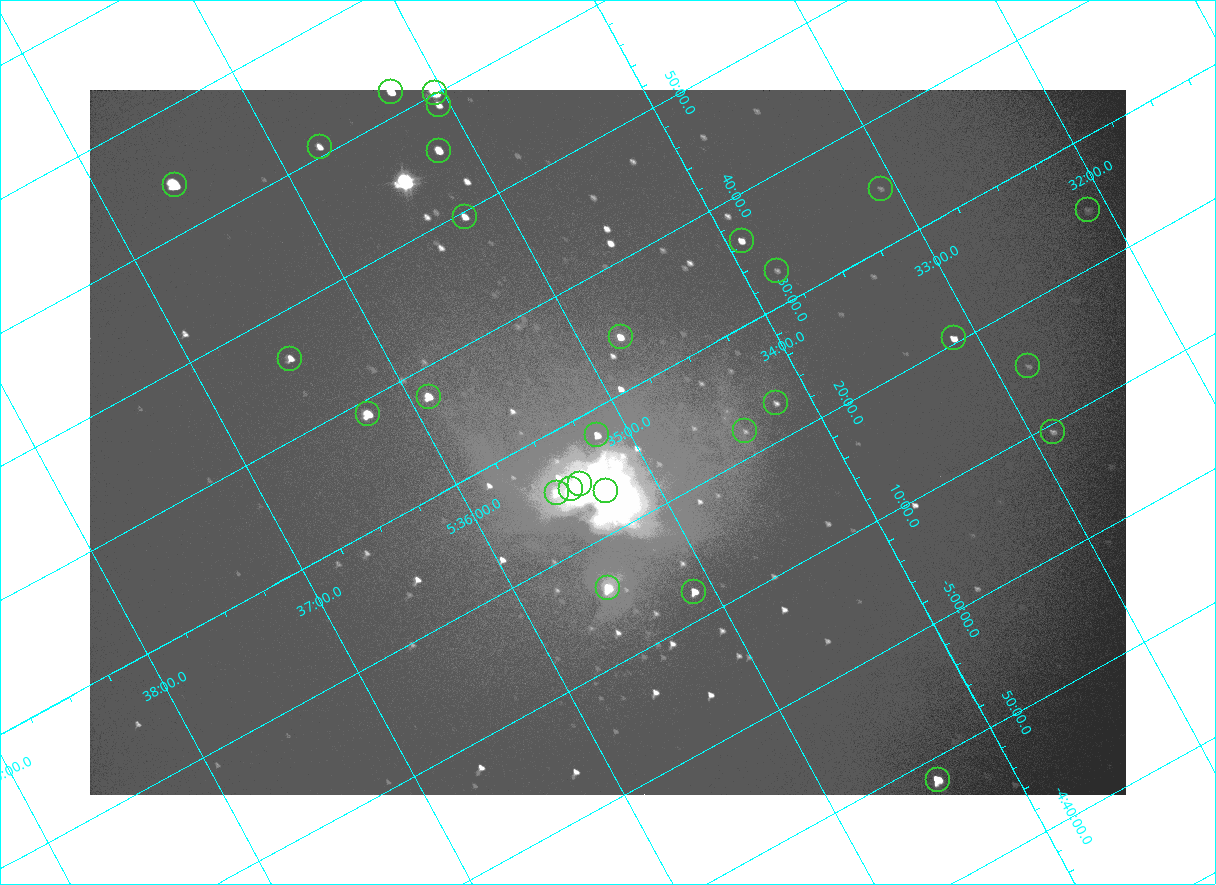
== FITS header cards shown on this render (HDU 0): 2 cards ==
NAXIS1  =                 2072
NAXIS2  =                 1410

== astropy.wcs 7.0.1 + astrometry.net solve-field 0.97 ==
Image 2072 x 1410 px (HDU 0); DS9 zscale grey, zoomed out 1/2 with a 90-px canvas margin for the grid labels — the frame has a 2x2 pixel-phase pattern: the four 2x2 pixel phases sit at different levels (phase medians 96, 100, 100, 168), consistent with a one-shot-colour (mosaic) sensor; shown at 1/2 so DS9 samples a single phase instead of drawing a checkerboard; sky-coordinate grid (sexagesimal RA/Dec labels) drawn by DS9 from the SOLVED WCS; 28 Tycho-2 reference stars matched to detected sources circled (green)
Header WCS: none
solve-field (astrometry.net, Tycho-2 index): SOLVED blind (the file carries no WCS)
Solved WCS: RA---TAN-SIP/DEC--TAN-SIP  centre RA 05:35:08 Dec -05:27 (83.78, -5.45 deg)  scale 2.55 arcsec/px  FOV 88.1' x 59.8'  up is -152 deg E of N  parity flipped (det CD > 0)
(file carries no celestial WCS; the grid is the blind solution)
Tycho-2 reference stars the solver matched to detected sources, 28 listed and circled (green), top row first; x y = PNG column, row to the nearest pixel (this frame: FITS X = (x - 90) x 2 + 1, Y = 1410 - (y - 90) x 2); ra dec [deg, ICRS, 3 dp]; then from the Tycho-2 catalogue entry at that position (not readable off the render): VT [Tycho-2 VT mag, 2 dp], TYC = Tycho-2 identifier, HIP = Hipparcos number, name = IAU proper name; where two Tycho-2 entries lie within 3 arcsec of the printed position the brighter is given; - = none
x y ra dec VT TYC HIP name
391 92 83.816 -6.033 7.12 4778-1358-1 - -
435 92 83.761 -6.002 4.70 4778-1403-1 26199 -
438 105 83.765 -5.984 8.95 4778-1377-1 - -
320 147 83.942 -6.013 8.95 4778-1351-1 - -
438 150 83.796 -5.927 7.42 4778-1370-1 - -
174 185 84.149 -6.065 5.71 4778-1379-1 26345 -
880 188 83.271 -5.577 10.70 4774-816-1 - -
1088 210 83.027 -5.407 10.64 4774-422-1 - -
464 217 83.808 -5.827 8.43 4778-1364-1 - -
742 241 83.480 -5.607 8.83 4774-850-1 - -
777 270 83.455 -5.546 10.93 4774-913-1 - -
620 337 83.696 -5.571 8.07 4774-809-1 - -
954 338 83.281 -5.341 8.59 4774-473-1 26021 -
290 358 84.122 -5.770 8.64 4778-1069-1 - -
1028 366 83.207 -5.255 10.70 4774-524-1 - -
428 396 83.975 -5.628 7.32 4778-1369-1 - -
776 403 83.546 -5.382 10.28 4774-846-1 - -
368 414 84.063 -5.648 6.51 4778-1378-1 26314 -
745 431 83.604 -5.368 10.89 4774-818-2 - -
1053 432 83.221 -5.156 10.21 4774-573-1 - -
597 435 83.791 -5.465 8.45 4774-849-1 - -
580 484 83.845 -5.416 5.03 4774-933-1 26235 -
570 488 83.860 -5.417 6.19 4774-934-1 - -
606 491 83.819 -5.390 5.06 4774-931-1 26221 -
556 493 83.881 -5.421 8.46 4774-935-1 - -
608 588 83.881 -5.267 6.87 4774-906-1 26258 -
694 592 83.776 -5.204 7.81 4774-915-1 - -
938 780 83.600 -4.804 6.81 4774-926-1 26137 -